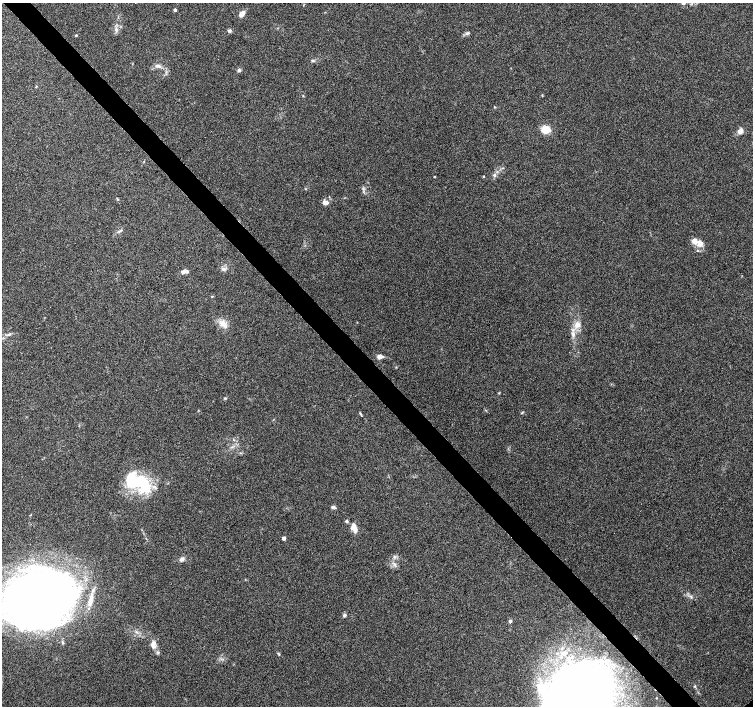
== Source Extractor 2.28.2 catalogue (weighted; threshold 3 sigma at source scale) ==
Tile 11 of 4 x 4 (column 3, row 3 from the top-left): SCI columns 3007-4508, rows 1552-2958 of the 6015 x 5983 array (HDU 1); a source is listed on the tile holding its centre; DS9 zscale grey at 2 x 2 block average (1 PNG px = mean of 2 x 2 image px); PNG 755 x 708 px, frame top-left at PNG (2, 3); no overlay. Shown black and unused: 4% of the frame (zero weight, under 4 of 7 exposures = <1% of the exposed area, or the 3 px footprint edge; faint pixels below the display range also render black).
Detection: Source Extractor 2.28.2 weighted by HDU 2 'WHT'; one run over the whole footprint, this tile lists its part. Background 0.0919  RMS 0.0039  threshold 0.0158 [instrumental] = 3 sigma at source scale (4.09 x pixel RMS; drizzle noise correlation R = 1.36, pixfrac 0.8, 0.0396/0.0396 arcsec/px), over >= 5 px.
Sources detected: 50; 1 inside a brighter object's white glare — not listed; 5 inside a brighter listed object's ellipse — not listed separately; the other 44 listed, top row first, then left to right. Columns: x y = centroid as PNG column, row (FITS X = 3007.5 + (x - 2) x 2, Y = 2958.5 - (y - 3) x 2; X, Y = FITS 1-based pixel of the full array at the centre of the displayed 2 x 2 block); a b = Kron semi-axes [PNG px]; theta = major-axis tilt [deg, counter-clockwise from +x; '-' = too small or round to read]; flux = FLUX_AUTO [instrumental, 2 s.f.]
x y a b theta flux
175 10 3 3 - 1.9
242 14 6 4 52 7
116 30 6 4 -84 2.2
230 31 5 4 - 1.5
467 33 6 4 15 1.6
76 35 3 2 - 0.67
313 61 4 3 - 0.98
158 66 10 5 -13 3.4
239 70 5 4 - 1.8
542 95 3 2 - 0.52
303 96 3 2 - 0.48
494 107 3 2 - 0.51
545 130 9 7 1 12
740 131 5 4 - 5.7
494 175 5 4 - 2.1
483 176 3 2 - 0.59
434 177 2 2 - 0.64
117 199 5 2 - 0.66
325 202 6 4 -17 4.5
120 231 7 3 45 1.4
700 243 11 8 82 6
223 269 6 4 -1 2.3
185 271 8 4 7 3.6
212 296 3 3 - 0.59
223 323 13 7 -39 6.7
577 325 9 9 - 6.4
9 334 6 2 30 1.2
573 334 8 5 -75 3.4
380 356 6 5 - 3.8
225 398 4 3 - 0.8
360 413 6 2 -51 0.86
132 481 22 17 -86 34
333 507 6 4 -9 1.9
347 521 4 4 - 1.4
354 527 10 5 -66 8.7
284 538 3 3 - 3.3
394 557 3 2 - 0.84
182 559 6 4 39 3.2
394 564 4 2 - 1.2
38 598 57 42 16 660
345 615 5 4 - 1.6
510 621 4 4 - 1.4
153 644 11 7 86 5.5
582 696 54 43 -58 950
Overlapping masked pixels (flux is a lower limit): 1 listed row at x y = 582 696
Isophote crosses this tile's border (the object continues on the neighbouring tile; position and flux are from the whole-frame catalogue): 2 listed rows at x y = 38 598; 582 696
Diffuse or blended objects may show on this block-average render without a row.